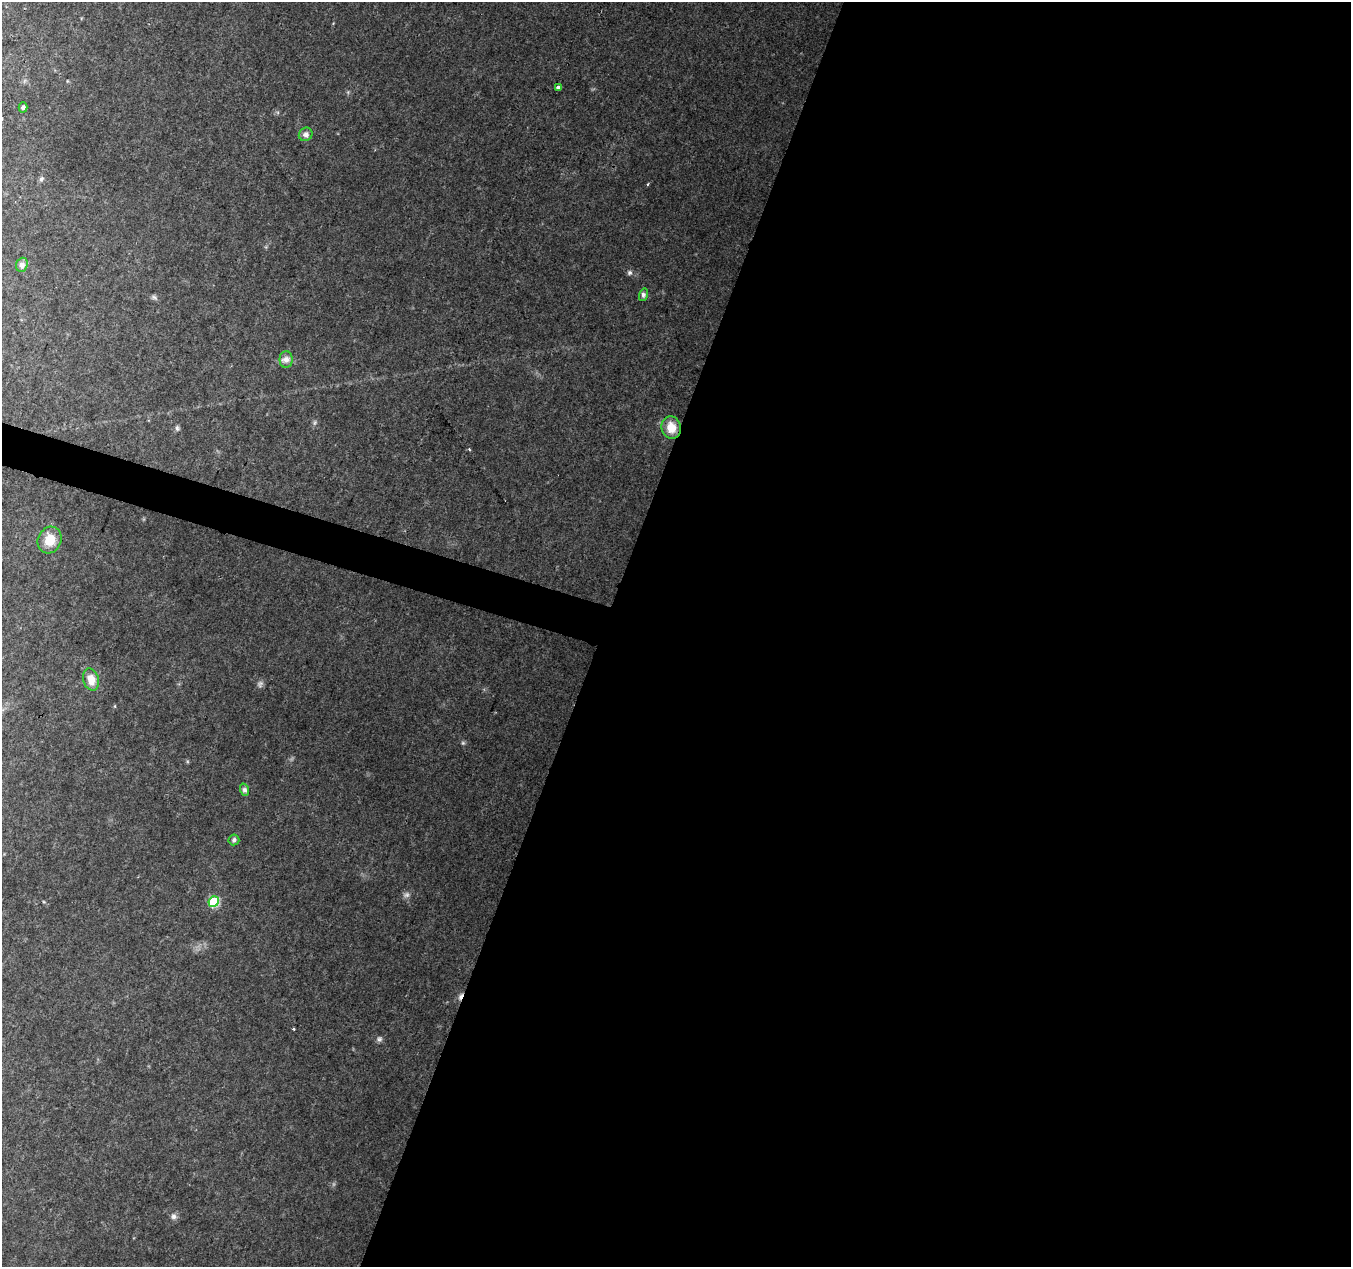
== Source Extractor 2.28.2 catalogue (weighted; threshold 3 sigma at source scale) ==
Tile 12 of 4 x 4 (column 4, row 3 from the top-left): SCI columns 4055-5403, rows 1546-2810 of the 5403 x 5556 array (HDU 1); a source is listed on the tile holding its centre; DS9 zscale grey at full resolution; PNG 1353 x 1269 px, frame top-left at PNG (2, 2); each listed source drawn as its Kron ellipse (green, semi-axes under 4 px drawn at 4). Shown black and unused: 57% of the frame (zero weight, under 2 of 3 exposures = <1% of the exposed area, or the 3 px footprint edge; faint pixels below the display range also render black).
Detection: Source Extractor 2.28.2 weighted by HDU 2 'WHT'; one run over the whole footprint, this tile lists its part. Background 0.143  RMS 0.014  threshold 0.0621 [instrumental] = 3 sigma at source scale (4.5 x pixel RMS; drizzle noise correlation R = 1.50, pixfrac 1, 0.0396/0.0396 arcsec/px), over >= 5 px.
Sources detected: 15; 3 cosmic-ray / hot-pixel residue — neither listed nor drawn; the other 12 listed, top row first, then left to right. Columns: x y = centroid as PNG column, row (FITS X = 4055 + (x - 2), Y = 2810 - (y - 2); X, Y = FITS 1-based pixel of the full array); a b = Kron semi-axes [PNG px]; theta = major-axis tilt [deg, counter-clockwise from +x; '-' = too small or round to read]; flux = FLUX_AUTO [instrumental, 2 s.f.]
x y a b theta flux
558 87 4 3 - 4.2
23 107 5 4 - 1.7
306 134 7 6 - 3
22 265 7 5 70 3
643 295 6 4 73 1.9
286 360 8 6 90 4.2
671 427 11 9 -74 12
50 540 13 11 65 14
91 679 11 8 -73 10
245 790 6 4 -71 2.1
234 840 5 5 - 2
214 902 5 5 - 49
Unlisted compact peaks at least as high as the median listed source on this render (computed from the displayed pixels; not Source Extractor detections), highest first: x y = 630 273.